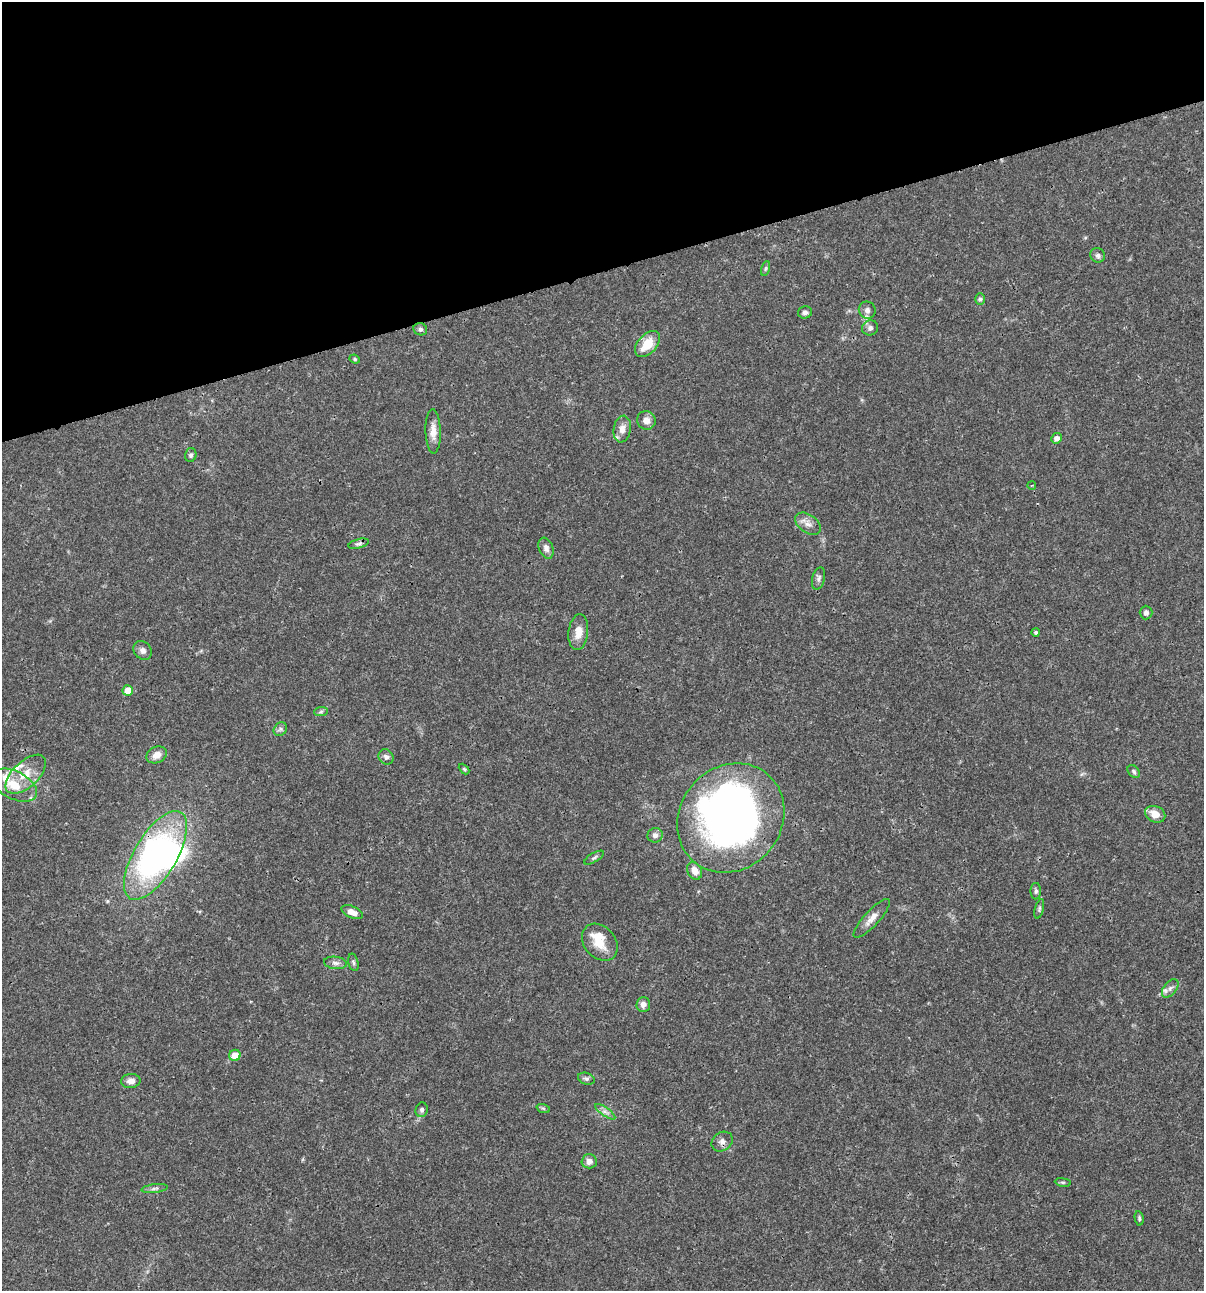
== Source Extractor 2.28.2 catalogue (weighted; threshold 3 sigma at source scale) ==
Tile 3 of 4 x 4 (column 3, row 1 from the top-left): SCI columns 2509-3710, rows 3869-5157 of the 4962 x 5160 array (HDU 1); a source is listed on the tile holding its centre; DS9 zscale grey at full resolution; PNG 1206 x 1293 px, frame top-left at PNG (2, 2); each listed source drawn as its Kron ellipse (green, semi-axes under 4 px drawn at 4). Shown black and unused: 21% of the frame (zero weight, under 3 of 4 exposures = <1% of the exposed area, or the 3 px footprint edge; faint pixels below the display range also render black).
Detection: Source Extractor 2.28.2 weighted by HDU 2 'WHT'; one run over the whole footprint, this tile lists its part. Background 0.0315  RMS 0.002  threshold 0.00908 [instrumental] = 3 sigma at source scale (4.5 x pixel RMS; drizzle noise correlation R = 1.50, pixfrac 1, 0.0396/0.0396 arcsec/px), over >= 5 px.
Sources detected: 65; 3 inside a brighter object's white glare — neither listed nor drawn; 4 inside a brighter listed object's ellipse — not listed separately; the other 58 listed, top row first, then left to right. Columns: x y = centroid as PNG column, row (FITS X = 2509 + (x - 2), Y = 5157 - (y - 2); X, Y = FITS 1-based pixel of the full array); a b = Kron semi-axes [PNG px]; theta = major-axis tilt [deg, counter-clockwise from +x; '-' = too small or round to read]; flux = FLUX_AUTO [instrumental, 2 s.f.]
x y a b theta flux
1098 255 7 7 - 0.63
765 269 8 3 71 0.31
980 299 6 5 - 0.37
867 310 9 8 - 0.87
805 312 7 6 - 0.66
870 328 8 7 - 0.73
420 329 7 6 - 0.48
647 344 15 9 49 4.1
355 359 5 4 - 0.27
646 420 9 9 - 1.4
622 429 13 8 80 1.5
433 431 22 7 -88 1.9
1057 438 5 5 - 0.85
191 455 7 5 75 0.48
1032 485 4 3 - 0.16
808 524 14 9 -35 1.4
359 544 10 4 15 0.54
546 548 11 7 -68 0.93
819 578 11 6 75 0.65
1146 613 7 6 - 0.74
578 632 18 9 83 2.3
1036 632 4 4 - 0.37
142 650 10 8 -46 0.93
128 691 5 5 - 3.5
321 712 7 4 2 0.37
280 729 7 6 - 0.53
157 755 10 8 25 1.7
386 757 8 7 - 0.74
464 769 6 4 -45 0.26
1134 771 7 5 -51 0.4
26 774 25 13 43 3.9
14 785 24 14 -27 4.3
1155 814 10 8 -24 2.2
731 818 57 50 50 120
655 835 8 7 - 0.86
155 855 50 21 59 44
594 858 11 4 32 0.49
695 871 9 7 -60 1.7
1036 891 8 5 89 0.44
1039 909 10 4 75 0.38
352 912 11 6 -24 1.5
872 918 25 7 47 1.8
600 942 20 15 -49 3.9
353 962 9 5 -76 0.41
335 963 11 6 -7 0.85
1170 988 11 6 52 0.84
643 1004 7 6 - 1
235 1055 6 5 - 2.3
586 1079 8 5 -20 0.51
131 1081 9 7 6 1.3
543 1108 7 4 -19 0.27
422 1110 7 6 - 0.52
605 1112 12 3 -35 0.59
722 1142 11 9 36 1
589 1161 7 7 - 1.3
1063 1182 8 4 -8 0.33
154 1188 13 4 7 0.65
1139 1218 7 4 -81 0.35
Overlapping masked pixels (flux is a lower limit): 1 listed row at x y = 155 855